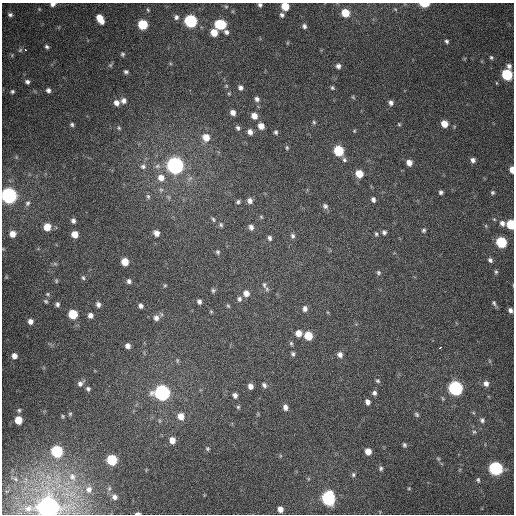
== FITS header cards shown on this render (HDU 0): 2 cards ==
NAXIS1  =                  512
NAXIS2  =                  512

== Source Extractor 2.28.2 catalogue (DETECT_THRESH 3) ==
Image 512 x 512 px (HDU 0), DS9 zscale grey, 1 PNG px = 1 image px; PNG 516 x 516 px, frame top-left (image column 1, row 512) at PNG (2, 3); no overlay
Background 380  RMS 9.7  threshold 29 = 3 sigma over >= 5 px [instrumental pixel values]
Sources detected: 175; all 175 listed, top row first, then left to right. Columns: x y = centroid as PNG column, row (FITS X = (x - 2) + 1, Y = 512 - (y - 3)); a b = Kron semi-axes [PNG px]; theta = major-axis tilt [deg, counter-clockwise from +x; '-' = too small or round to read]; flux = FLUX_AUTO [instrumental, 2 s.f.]
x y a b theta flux
53 4 6 4 10 2.0e+03
424 4 6 3 -1 1.7e+04
260 5 5 5 - 1.5e+03
285 6 6 5 - 1.4e+04
226 7 6 5 - 1.0e+03
395 9 5 4 - 7.3e+02
148 10 6 4 -60 8.4e+02
345 13 7 6 - 1.5e+04
10 15 6 5 - 1.6e+03
282 15 6 6 - 1.9e+03
176 17 7 7 - 2.2e+03
100 19 9 5 -59 1.0e+04
191 21 7 6 - 1.0e+05
143 24 6 6 - 2.8e+04
220 24 8 6 -6 3.8e+04
304 26 6 6 - 1.9e+03
226 32 7 6 - 2.2e+03
214 33 6 6 - 9.7e+03
447 41 5 4 - 1.3e+03
287 43 6 3 71 6.0e+02
47 47 5 4 - 1.3e+03
25 49 3 3 - 4.2e+03
20 50 6 5 - 1.0e+03
122 54 5 5 - 1.0e+03
491 57 5 4 - 1.0e+03
110 65 5 5 - 9.6e+02
338 66 6 6 - 2.4e+03
509 66 6 5 - 2.1e+03
126 72 4 3 - 1.3e+03
507 75 7 6 - 5.2e+04
27 82 6 5 - 1.7e+03
240 87 6 5 - 2.0e+03
332 88 5 5 - 1.1e+03
48 90 5 4 - 1.9e+03
12 91 4 4 - 1.1e+03
229 93 6 4 -1 7.4e+02
353 97 6 4 -46 7.8e+02
257 99 6 5 - 2.1e+03
124 101 7 6 - 2.7e+03
116 103 7 6 - 3.5e+03
391 103 7 6 - 2.4e+03
233 112 5 5 - 3.4e+03
254 116 6 6 - 5.4e+03
314 122 6 4 -68 9.8e+02
72 124 4 4 - 1.2e+03
399 124 5 4 - 7.5e+02
444 124 6 6 - 8.2e+03
261 126 6 5 - 5.3e+03
119 128 6 4 -60 8.6e+02
238 128 6 5 - 1.5e+03
354 131 5 4 - 7.0e+02
250 132 6 5 - 3.1e+03
276 132 5 4 - 1.2e+03
206 137 8 7 - 8.0e+03
287 148 6 4 90 9.3e+02
338 151 7 6 - 3.2e+04
344 160 7 5 -57 1.4e+03
473 160 6 6 - 2.4e+03
409 163 6 5 - 4.7e+03
175 165 7 7 - 3.4e+05
143 166 8 7 - 2.2e+03
157 166 8 6 -11 2.4e+03
512 170 6 4 -85 5.8e+03
359 174 6 6 - 1.1e+04
161 178 9 8 - 5.8e+03
161 190 6 5 - 1.4e+03
441 192 4 4 - 1.4e+03
492 193 5 5 - 1.2e+03
9 195 7 7 - 2.7e+05
148 196 8 5 -63 1.3e+03
373 199 6 5 - 1.8e+03
250 201 6 6 - 2.7e+03
238 202 5 4 - 1.2e+03
28 203 9 7 58 2.1e+03
325 206 8 7 - 2.0e+03
261 217 5 4 - 7.4e+02
213 219 6 5 - 1.0e+03
494 219 5 4 - 7.6e+02
73 221 6 5 - 2.0e+03
502 223 8 7 - 3.1e+03
511 224 6 5 - 2.5e+04
221 225 6 5 - 1.2e+03
486 226 6 4 -72 8.0e+02
47 227 6 6 - 1.0e+04
251 227 6 5 - 2.7e+03
424 230 6 5 - 1.2e+03
384 232 6 5 - 1.7e+03
156 233 6 5 - 3.2e+03
13 234 7 7 - 6.0e+03
75 234 5 5 - 7.0e+03
376 234 6 4 -73 1.1e+03
292 236 7 6 - 1.7e+03
270 238 6 5 - 1.6e+03
501 242 7 6 - 4.4e+04
218 252 6 5 - 1.2e+03
490 260 7 5 -48 1.7e+03
125 262 6 5 - 1.0e+04
55 264 6 4 -19 9.6e+02
378 272 6 5 - 1.2e+03
496 272 6 5 - 1.1e+03
6 277 4 4 - 6.5e+02
83 278 7 4 -62 1.1e+03
56 281 6 5 - 9.3e+02
129 281 5 5 - 1.8e+03
165 285 4 4 - 6.8e+02
264 285 10 6 -82 2.1e+03
213 290 6 5 - 1.2e+03
246 293 7 7 - 4.1e+03
47 294 5 4 - 8.6e+02
239 299 7 6 - 1.9e+03
46 301 6 4 -44 1.0e+03
199 301 5 4 - 2.1e+03
494 303 8 5 -70 1.4e+03
57 304 5 5 - 1.7e+03
98 304 6 5 - 2.4e+03
141 306 5 4 - 2.0e+03
228 306 5 4 - 8.5e+02
305 308 8 6 89 2.9e+03
510 310 5 4 - 2.0e+03
211 311 5 3 - 6.4e+02
73 314 6 6 - 2.4e+04
90 315 6 6 - 2.8e+03
156 318 8 7 - 3.2e+03
30 321 6 6 - 3.0e+03
298 333 6 6 - 5.7e+03
308 336 6 6 - 1.5e+04
291 343 6 4 -74 1.0e+03
128 346 5 5 - 2.9e+03
440 347 4 3 - 4.1e+03
293 354 6 5 - 1.4e+03
340 355 7 6 - 2.8e+03
14 356 6 6 - 4.1e+03
177 360 7 5 -80 9.7e+02
378 381 6 5 - 1.1e+03
80 383 10 7 42 2.8e+03
486 383 6 6 - 2.9e+03
264 385 7 5 -49 1.8e+03
250 386 6 5 - 3.4e+03
455 388 7 6 - 1.6e+05
88 389 6 5 - 1.6e+03
162 393 7 7 - 2.4e+05
374 393 6 5 - 1.8e+03
235 395 5 5 - 2.5e+03
368 402 5 4 - 2.9e+03
238 407 5 5 - 9.0e+02
285 407 7 6 - 2.8e+03
19 410 6 5 - 1.3e+03
70 414 6 5 - 1.0e+03
258 414 6 3 72 7.0e+02
417 414 6 5 - 1.1e+03
63 416 6 5 - 9.0e+02
181 416 8 7 - 6.3e+03
18 420 6 5 - 1.3e+04
482 420 6 5 - 1.5e+03
474 432 5 4 - 9.2e+02
172 440 7 6 - 5.7e+03
404 445 5 4 - 1.2e+03
207 449 6 5 - 1.1e+03
57 451 7 6 - 6.6e+04
368 451 6 5 - 5.9e+03
438 458 6 3 -20 7.1e+02
112 460 6 6 - 4.1e+04
381 468 6 5 - 1.2e+03
496 468 7 7 - 1.2e+05
353 475 6 5 - 1.2e+03
72 477 11 8 -62 3.9e+03
478 480 6 4 83 9.8e+02
409 488 4 3 - 5.8e+02
89 489 8 7 - 3.0e+03
114 497 6 6 - 2.2e+03
328 498 7 6 - 1.5e+05
28 508 4 4 - 1.2e+03
48 508 7 7 - 1.2e+06
280 509 6 5 - 4.0e+03
138 513 5 2 - 1.7e+03
At the frame edge (FLAGS 8, measured only in part): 10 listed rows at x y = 53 4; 424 4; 260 5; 285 6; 512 170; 9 195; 511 224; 13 234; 48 508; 138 513